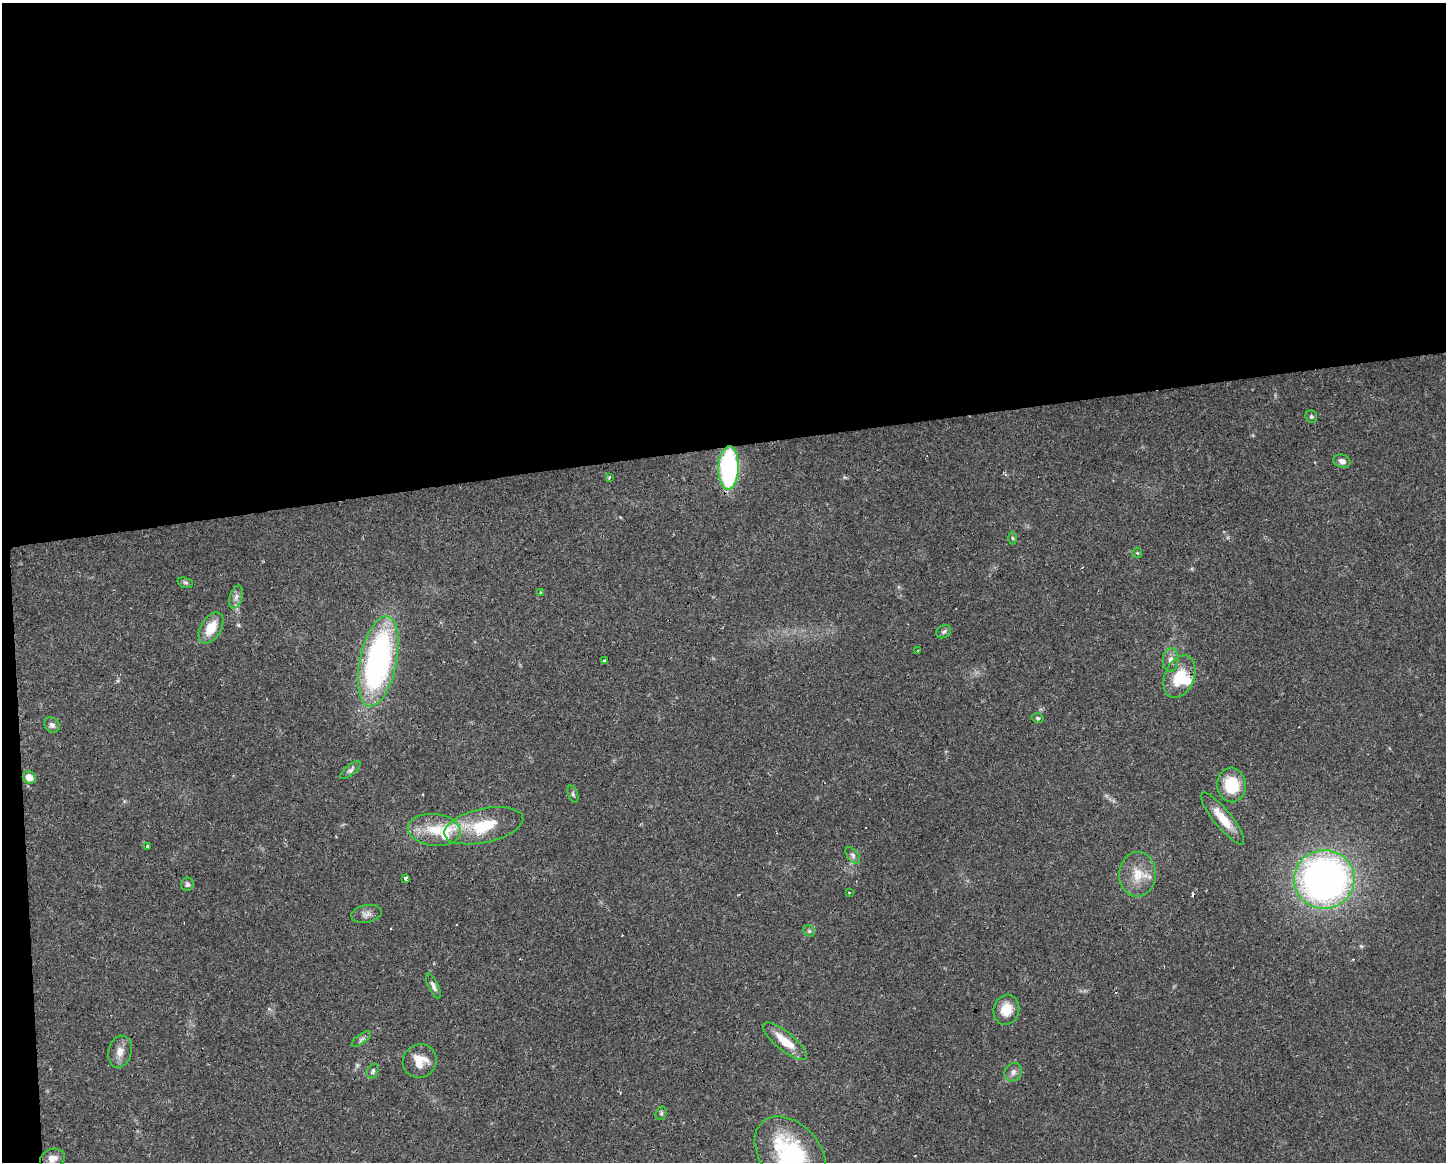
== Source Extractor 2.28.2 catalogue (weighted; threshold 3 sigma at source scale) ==
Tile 1 of 3 x 4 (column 1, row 1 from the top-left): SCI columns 53-1496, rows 3482-4641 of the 4396 x 4641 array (HDU 1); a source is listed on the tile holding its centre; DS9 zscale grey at full resolution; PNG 1448 x 1164 px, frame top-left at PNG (2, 3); each listed source drawn as its Kron ellipse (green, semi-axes under 4 px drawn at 4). Shown black and unused: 39% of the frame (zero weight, under 2 of 3 exposures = <1% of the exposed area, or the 3 px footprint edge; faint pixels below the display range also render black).
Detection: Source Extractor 2.28.2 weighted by HDU 2 'WHT'; one run over the whole footprint, this tile lists its part. Background 0.0625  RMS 0.0054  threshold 0.0244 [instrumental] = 3 sigma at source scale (4.5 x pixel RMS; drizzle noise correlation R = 1.50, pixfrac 1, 0.0396/0.0396 arcsec/px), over >= 5 px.
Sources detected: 55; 1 inside a brighter object's white glare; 8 cosmic-ray / hot-pixel residue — neither listed nor drawn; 1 inside a brighter listed object's ellipse — not listed separately; the other 45 listed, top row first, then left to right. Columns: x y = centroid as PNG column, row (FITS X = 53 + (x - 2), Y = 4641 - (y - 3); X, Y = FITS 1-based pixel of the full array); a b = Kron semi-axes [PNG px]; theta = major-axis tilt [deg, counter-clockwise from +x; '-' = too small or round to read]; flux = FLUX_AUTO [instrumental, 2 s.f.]
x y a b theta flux
1311 417 6 5 - 0.93
1342 461 9 6 -18 2
729 468 22 10 88 88
610 477 3 3 - 1.1
1012 538 6 4 -87 0.71
1137 553 5 5 - 0.61
185 583 8 5 -19 1
541 592 3 3 - 1.4
236 597 12 6 74 2.7
211 628 17 10 58 11
944 632 8 6 36 1.2
918 651 3 2 - 0.37
1171 660 12 8 85 3.1
378 661 46 18 78 140
604 661 4 3 - 0.82
1180 677 22 14 67 18
1037 718 6 4 -16 0.83
52 725 8 7 - 2
350 770 12 5 40 1.6
29 777 7 6 - 5.1
1231 785 17 14 -86 18
573 794 9 5 -71 1.1
1223 818 32 9 -51 11
484 826 40 17 12 25
434 830 27 16 -6 16
148 847 3 3 - 1.3
853 855 10 5 -52 1.6
1138 874 22 18 87 12
406 879 3 3 - 2.9
1324 879 30 29 - 260
187 884 7 6 - 1.2
849 893 3 2 - 0.87
366 914 15 8 11 3.1
809 931 6 5 - 0.89
433 986 13 5 -65 2
1006 1010 15 12 73 9
361 1039 11 5 36 1.4
785 1041 27 9 -39 12
120 1052 16 11 76 5.1
420 1061 17 16 - 9.4
373 1071 8 5 72 1.1
1013 1072 10 8 52 2.5
661 1113 7 5 70 0.95
790 1153 42 29 -48 69
53 1159 13 9 17 4.5
Isophote crosses this tile's border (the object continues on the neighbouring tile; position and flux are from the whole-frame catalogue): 1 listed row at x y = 790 1153